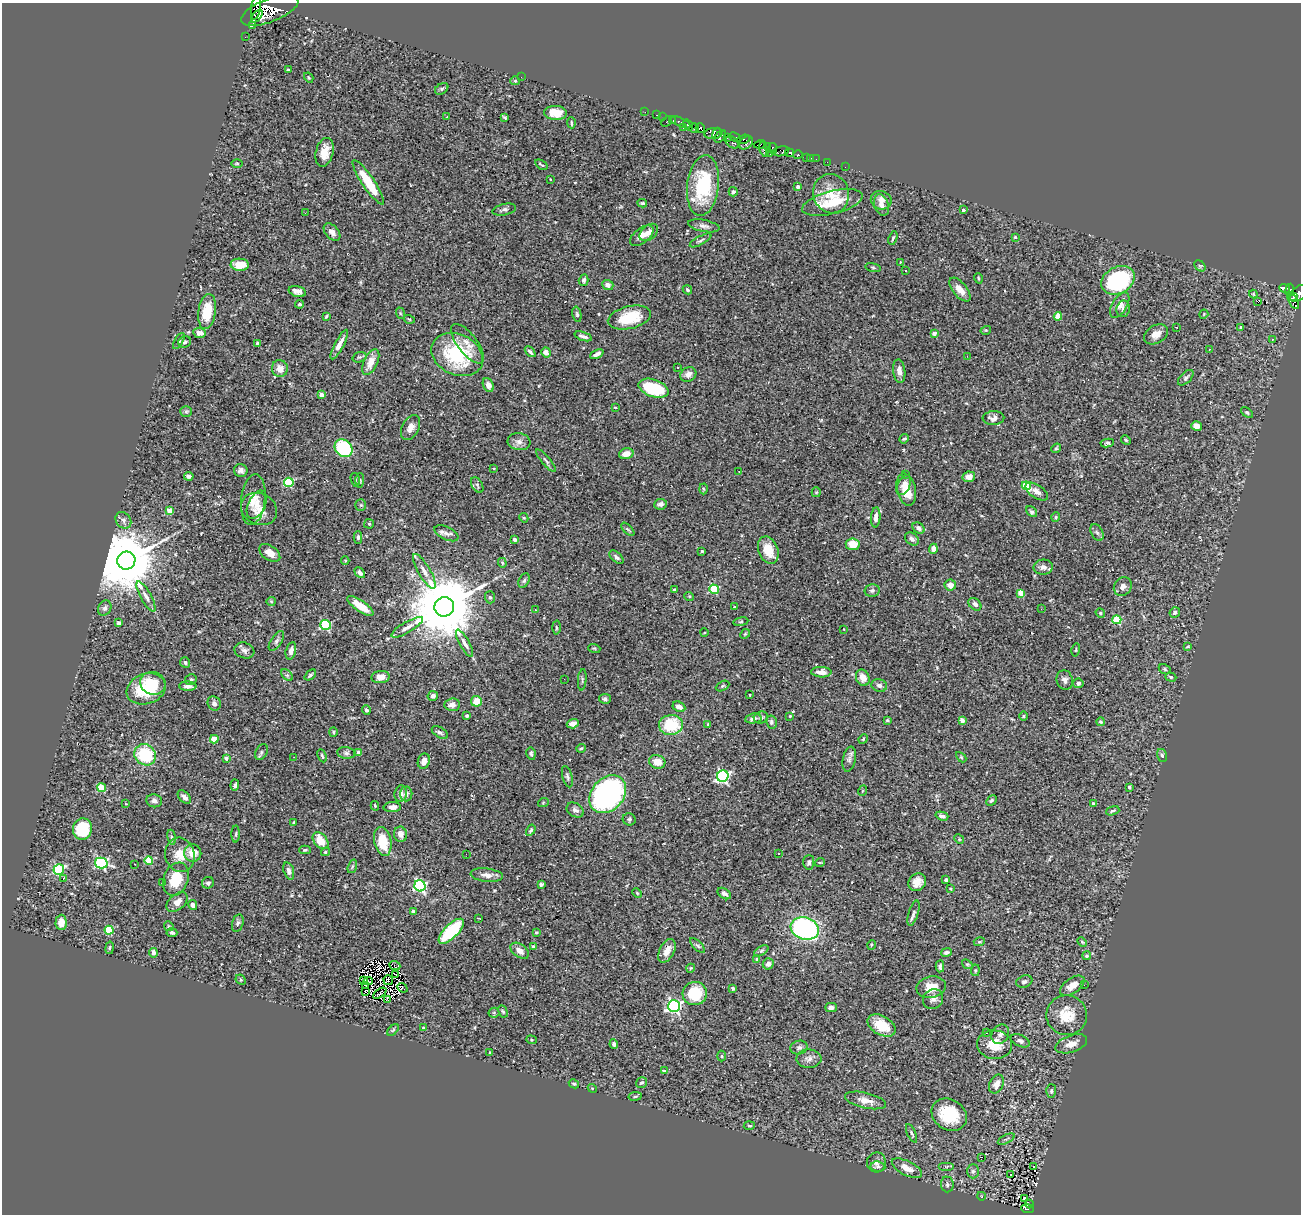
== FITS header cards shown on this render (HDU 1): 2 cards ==
NAXIS1  =                 1299
NAXIS2  =                 1212

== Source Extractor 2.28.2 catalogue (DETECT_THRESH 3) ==
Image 1299 x 1212 px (HDU 1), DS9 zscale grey, 1 PNG px = 1 image px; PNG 1303 x 1216 px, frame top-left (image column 1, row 1212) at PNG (2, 3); each listed source drawn as its Kron ellipse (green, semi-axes under 4 px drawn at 4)
Background 0.441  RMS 0.024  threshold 0.0706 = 3 sigma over >= 5 px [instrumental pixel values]
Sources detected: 432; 3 with non-positive FLUX_AUTO (blend fragments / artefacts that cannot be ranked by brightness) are neither listed nor drawn; the other 429 listed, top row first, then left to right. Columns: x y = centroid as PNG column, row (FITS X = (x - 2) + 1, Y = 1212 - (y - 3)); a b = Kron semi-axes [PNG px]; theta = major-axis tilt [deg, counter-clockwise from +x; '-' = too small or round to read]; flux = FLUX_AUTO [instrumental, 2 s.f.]
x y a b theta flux
256 7 12 5 81 2000
270 10 30 11 22 11000
257 16 7 3 50 1200
252 25 2 2 - 12000
245 37 2 2 - 4.2
288 70 3 3 - 2.3
521 77 3 2 - 2.3
309 78 5 3 - 1.4
515 81 5 4 - 1.6
442 89 7 5 33 3
645 112 2 2 - 7.7
555 113 11 7 -2 22
657 115 3 2 - 16
447 117 3 2 - 1.3
505 117 4 2 - 1.8
663 117 2 2 - 4.6
667 121 6 2 45 69
673 121 3 3 - 31
680 122 11 3 -25 52
571 123 5 2 - 2.2
688 125 6 3 -54 410
683 128 3 2 - 12
694 128 5 3 - 210
700 128 5 4 - 380
717 133 6 2 68 190
713 134 9 5 5 440
720 137 7 4 48 530
735 137 6 3 -24 220
727 138 3 3 - 220
743 139 7 3 16 73
732 142 7 5 -42 430
746 143 8 5 39 440
760 144 6 3 16 400
767 146 4 3 - 21
764 149 8 3 -73 240
773 149 5 3 - 48
781 151 8 5 12 48
324 152 15 8 75 21
770 153 3 2 - 9.7
789 153 4 3 - 580
798 155 4 3 - 87
806 157 3 3 - 39
811 158 2 2 - 5.3
816 159 2 2 - 5
827 162 2 2 - 3.8
237 163 6 4 -1 2.2
541 165 7 3 -35 2.2
845 167 2 2 - 5.3
550 179 3 2 - 0.94
368 182 26 6 -56 49
703 186 30 16 83 110
798 186 3 3 - 5.5
733 192 4 4 - 3.8
831 194 20 18 -74 34
881 200 10 9 - 10
832 202 31 11 14 49
642 203 5 3 - 1.8
881 205 11 7 -71 12
504 210 12 5 11 5.2
963 210 3 3 - 3.6
305 213 2 2 - 13
704 226 16 6 -11 6.7
332 232 10 6 -48 8.1
649 232 10 7 41 8.6
642 236 13 7 37 11
1015 237 3 3 - 2
893 238 7 3 71 2.1
701 240 12 3 29 3.5
900 262 4 3 - 1.2
240 265 9 6 -3 26
1200 266 6 4 -43 2.6
873 267 8 3 -11 1.9
905 270 3 3 - 5.7
978 278 5 3 - 1.5
584 280 5 4 - 4.9
1118 280 17 13 28 160
608 285 5 5 - 6.6
1285 288 5 3 - 110
687 290 5 3 - 2.6
960 290 14 7 -51 13
1290 290 6 4 83 150
297 291 9 5 -15 6.5
1298 293 10 6 36 630
1253 294 4 4 - 1.6
1294 297 4 3 - 210
1258 301 4 2 - 9.3
1293 301 9 4 -62 290
300 304 5 4 - 2.4
1120 305 14 7 59 13
1123 309 8 6 79 4.8
207 312 17 9 82 39
400 313 6 3 -72 2.1
577 314 8 4 -77 2.8
1204 314 4 3 - 1.4
326 316 4 3 - 1.7
1058 316 4 4 - 31
629 317 22 11 14 47
409 319 5 3 - 1.6
1176 327 2 2 - 1.1
1241 327 3 3 - 3.9
986 330 5 3 - 1.7
199 333 6 5 - 7.3
934 333 4 3 - 11
1156 334 13 9 29 13
583 336 9 3 -18 4.5
1272 340 4 4 - 1.6
179 341 9 4 59 2.9
185 342 6 5 - 4.3
258 343 4 3 - 2.6
468 344 24 9 -53 17
339 345 16 4 62 13
1209 349 3 2 - 1.2
530 352 6 3 -45 3.2
546 352 5 4 - 9.3
597 354 7 4 25 6.7
457 355 27 20 -26 120
967 356 3 2 - 2.4
359 357 7 5 17 2.5
371 362 14 7 65 17
677 367 3 2 - 3
280 368 8 8 - 13
899 371 12 6 -84 8.3
688 374 8 7 - 8.8
1186 378 10 5 45 3.8
488 385 7 5 -68 8.9
653 388 15 8 -19 80
321 395 4 4 - 14
615 407 4 2 - 0.96
186 411 6 5 - 3.1
1247 413 7 4 -39 2.8
993 418 11 7 4 7.4
1197 426 5 4 - 10
411 428 13 8 61 9.8
904 439 5 4 - 1.7
1126 440 5 4 - 2.1
519 442 11 8 -8 8.8
1107 443 7 4 8 2.5
343 448 10 8 -42 93
1056 448 5 4 - 2.2
626 454 7 5 13 13
546 461 14 3 -49 3.8
494 468 3 2 - 1.5
241 470 7 6 - 5.4
739 471 2 2 - 1
906 474 2 2 - 1.6
189 476 5 4 - 4.9
969 477 6 5 - 11
355 480 7 4 -75 2.4
360 480 7 4 86 2.5
289 482 5 4 - 100
477 485 8 5 -60 3.4
904 485 11 6 65 11
1026 486 4 4 - 60
703 489 5 3 - 1.4
906 490 16 9 -76 30
1037 491 13 6 -34 8.2
816 492 5 4 - 1.8
253 500 25 12 84 23
660 504 6 5 - 7.3
257 505 15 8 65 12
361 505 5 5 - 2.3
259 509 19 15 -26 22
169 511 4 4 - 22
1031 512 6 4 -40 2.7
876 517 10 5 85 6.2
1056 517 5 4 - 1.9
524 518 5 3 - 1.5
123 520 9 7 -51 5.8
369 524 5 5 - 1.6
919 528 7 5 -37 6.1
628 529 8 3 -45 2
1097 532 9 5 -62 4.6
446 533 13 6 -25 7.6
358 537 6 4 89 2.4
515 539 4 3 - 3.4
912 539 8 5 -38 5
853 544 7 6 - 22
933 549 5 4 - 9.6
768 550 14 9 -69 28
702 551 3 3 - 2.2
270 553 12 7 -35 13
616 557 8 4 -42 4.6
126 561 9 9 - 18000
345 561 4 3 - 1.4
502 563 5 3 - 2
1043 567 10 7 3 8.1
424 571 20 6 -60 12
360 573 6 4 -45 5.2
524 581 8 5 63 3.1
950 585 6 5 - 10
1123 586 10 8 52 8.3
674 589 3 2 - 1.6
714 589 5 4 - 99
872 591 7 6 - 3.8
1021 593 4 4 - 37
146 596 17 5 -61 8.4
689 596 5 3 - 1.5
490 597 6 5 - 2.7
271 601 5 4 - 1.8
975 604 7 5 -44 5.8
360 606 15 5 -34 27
444 607 10 9 - 19000
734 607 3 2 - 1.4
105 608 8 6 61 4.7
1041 609 3 2 - 1.8
535 610 3 3 - 1.4
1175 612 5 5 - 3.7
1100 613 5 4 - 1.9
1117 620 4 4 - 78
741 622 7 3 9 2.1
119 623 3 3 - 4
326 625 5 5 - 140
407 627 18 5 30 8.8
556 627 7 3 -88 2.1
844 629 3 2 - 0.94
704 633 4 3 - 1.1
745 634 5 4 - 1.8
276 641 11 5 56 4.8
465 643 15 5 -61 8.2
1188 646 4 3 - 1.6
594 648 6 3 -18 1.9
244 650 10 7 -20 6
1076 650 6 3 77 1.4
291 651 9 5 76 7.3
185 663 5 5 - 3.7
1165 669 6 4 -27 2.6
821 672 10 5 -2 11
287 675 7 4 -46 2.9
310 675 7 4 41 2.7
380 677 9 6 6 10
1171 677 6 4 -18 2.5
863 678 8 6 -66 13
564 679 2 2 - 0.96
191 680 6 5 - 3
582 680 11 3 86 2.4
1065 680 10 8 -74 6.8
153 683 13 11 -19 24
1078 683 5 5 - 4.5
879 685 8 6 -16 5.3
188 686 9 4 -1 6.5
722 686 7 4 27 2.6
146 689 20 15 19 82
750 695 3 2 - 1.3
433 696 5 5 - 5.5
605 699 6 5 - 3.2
476 701 5 5 - 23
214 703 7 6 - 6.3
452 705 8 6 3 10
679 707 7 5 -27 9.6
366 710 5 4 - 3.5
467 716 4 4 - 2.2
790 716 3 3 - 1.7
1024 716 5 3 - 1.6
761 717 7 6 - 3.6
753 718 8 5 9 6.4
887 720 4 3 - 2.1
962 720 4 3 - 11
771 722 7 5 -79 3.7
1100 722 4 4 - 1.9
573 724 6 4 18 8.9
671 725 12 10 6 65
708 725 3 3 - 2.3
333 732 5 4 - 2
440 732 9 5 -32 4.1
214 739 4 4 - 32
863 739 5 4 - 1.9
581 748 5 4 - 2.1
261 752 8 5 61 3.2
346 753 9 5 -7 4.9
359 753 4 3 - 12
531 754 6 4 -80 3
145 755 11 10 - 84
1162 755 6 5 - 3
322 756 7 3 -65 2.1
294 757 2 2 - 0.9
961 757 6 4 -45 1.8
226 758 3 3 - 4.3
849 759 13 6 80 6.8
424 761 8 6 75 10
657 762 8 7 - 18
723 776 6 5 - 330
567 777 11 5 -75 3.8
235 785 5 4 - 4.5
1129 787 3 3 - 2.2
102 788 4 4 - 54
862 791 5 3 - 1.3
400 794 8 6 81 8.3
406 794 7 6 - 6
608 794 21 16 48 380
184 797 8 5 -46 6.2
991 800 6 4 45 2.8
154 801 8 6 -8 6.4
543 803 5 3 - 1.5
126 804 3 2 - 0.93
1093 804 4 3 - 3.8
375 806 5 3 - 1.6
392 807 9 5 2 7.5
575 810 9 6 -33 5.5
1113 811 7 4 18 2.6
942 816 6 4 -16 5.3
629 819 6 6 - 3.2
294 822 4 3 - 2.3
82 829 11 9 77 63
531 830 6 4 58 2.8
236 834 8 3 89 2.5
400 834 7 6 - 8.5
172 837 8 4 -81 2.8
959 839 5 4 - 1.7
321 841 10 6 -49 26
383 841 15 8 -77 46
305 850 6 4 3 2.3
325 852 4 3 - 2.3
193 853 8 8 - 20
466 854 2 2 - 1.9
778 854 3 2 - 2.2
180 855 17 14 -75 25
149 860 4 4 - 55
809 862 7 5 86 3.7
820 862 5 3 - 1.3
101 863 6 5 - 210
135 864 3 2 - 1.4
352 866 7 4 70 2.7
59 869 5 5 - 150
289 871 9 5 -72 6.1
487 875 16 6 -6 9.4
63 879 3 2 - 25
176 879 17 12 68 39
946 880 3 3 - 6.1
917 882 9 8 - 14
162 883 3 2 - 2.3
208 883 6 5 - 3.7
541 884 4 3 - 3.4
420 886 6 5 - 240
950 889 3 3 - 1.9
637 893 5 3 - 1.6
724 893 7 5 -33 4.6
177 902 12 7 39 11
193 905 5 4 - 6
413 912 4 4 - 6.8
913 913 13 5 73 4.4
478 918 3 2 - 1.1
61 922 7 5 88 15
238 923 9 5 76 3.6
169 926 5 4 - 1.8
805 929 14 11 -20 270
109 930 4 4 - 66
451 931 16 7 45 98
172 932 5 4 - 3.2
536 932 4 3 - 1.6
979 942 5 3 - 2
1082 942 5 3 - 1.6
871 945 5 3 - 1.3
698 946 10 4 -45 3.4
533 947 4 4 - 3.9
110 948 6 3 81 1.8
520 951 10 6 -36 10
667 951 13 7 63 16
761 951 8 4 31 3.1
946 952 5 4 - 4.1
153 953 5 4 - 8.2
1087 956 4 4 - 3.6
757 959 4 3 - 3.7
768 964 6 5 - 5.8
967 964 6 4 -40 2.2
395 965 6 3 -22 2.9
940 966 6 4 87 4
691 968 4 3 - 1.1
975 970 6 4 84 2
396 975 3 2 - 0.96
241 980 6 4 -45 2.2
388 980 5 4 - 1.3
363 981 3 2 - 2
368 981 4 3 - 3.2
1024 982 8 5 20 4.4
1084 985 2 2 - 1.7
366 986 3 2 - 1.3
1072 986 14 7 34 13
931 987 15 10 10 22
402 988 5 3 - 6.8
733 988 4 3 - 2.3
365 991 3 2 - 0.75
380 993 7 2 36 1.6
695 993 12 11 - 54
933 999 10 9 - 7.4
388 1000 3 2 - 42
674 1006 6 6 - 360
831 1007 5 4 - 7.1
503 1011 6 4 -61 2.5
494 1013 5 5 - 2.3
1067 1015 20 20 - 38
881 1025 15 9 -29 34
423 1028 3 3 - 2.8
393 1030 7 4 45 2
987 1032 3 3 - 17
1000 1034 10 8 57 6.6
531 1040 5 4 - 2
1020 1041 10 5 -22 4.7
614 1044 5 4 - 3.6
1071 1044 16 8 19 14
995 1045 17 14 -5 31
799 1048 8 6 16 4.3
490 1052 2 2 - 1.4
722 1056 5 3 - 1.5
809 1059 12 9 2 9
664 1071 4 3 - 1.8
641 1083 6 5 - 2.7
574 1084 5 3 - 2.2
996 1084 10 7 65 12
592 1088 4 3 - 1.4
1051 1091 6 5 - 3.3
635 1096 7 3 9 1.9
865 1100 21 7 -13 14
949 1115 18 15 -32 67
749 1126 5 3 - 1.8
911 1133 10 4 -65 3.2
1006 1139 9 3 28 2.7
982 1157 2 2 - 3.2
876 1162 10 9 - 7.3
946 1166 8 4 0 2.6
1033 1166 2 2 - 0.74
878 1167 7 5 -6 3.4
907 1168 16 7 -26 18
973 1171 7 6 - 4.4
1010 1175 3 2 - 0.97
947 1184 8 6 -85 4.4
981 1196 4 3 - 1.2
1024 1199 3 3 - 0.7
1029 1204 4 3 - 2.8
1028 1209 6 3 -7 28
At the frame edge (FLAGS 8, measured only in part): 1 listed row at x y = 1298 293
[3 non-positive-flux detections neither listed nor drawn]